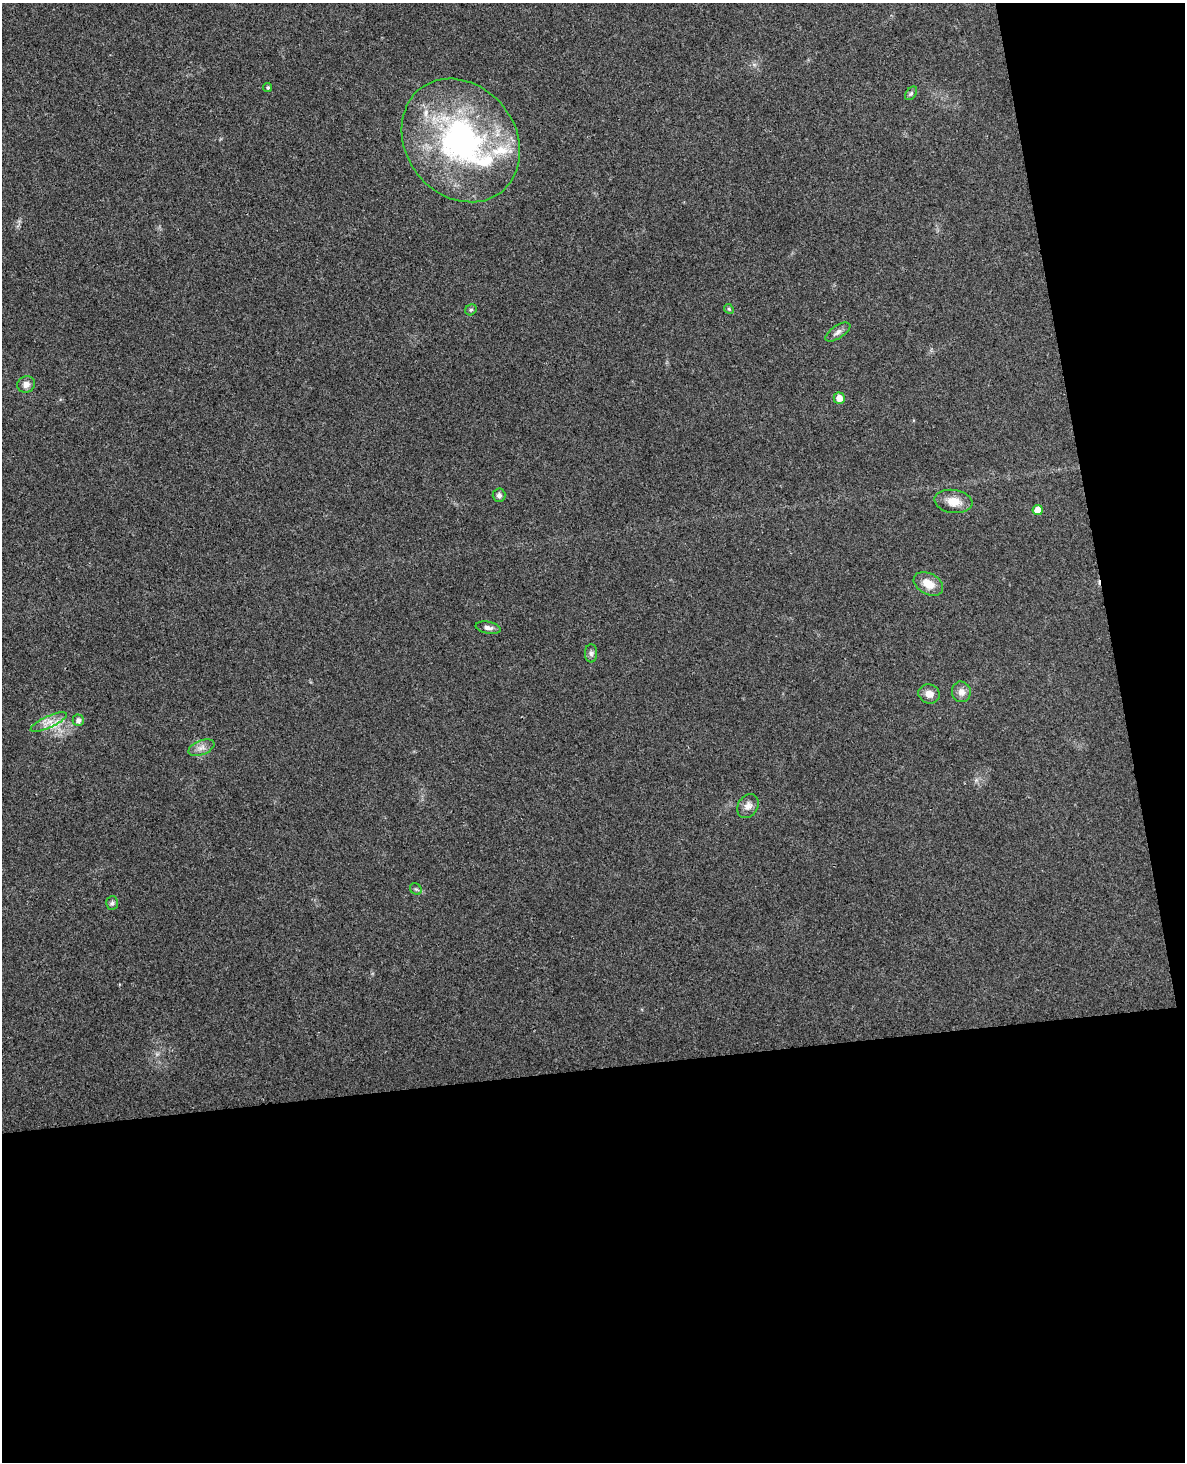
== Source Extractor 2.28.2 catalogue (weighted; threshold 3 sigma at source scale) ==
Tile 12 of 4 x 3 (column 4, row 3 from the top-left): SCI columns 3605-4787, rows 147-1606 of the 4844 x 4780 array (HDU 1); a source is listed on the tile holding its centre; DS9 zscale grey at full resolution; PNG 1187 x 1464 px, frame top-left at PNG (2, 3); each listed source drawn as its Kron ellipse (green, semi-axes under 4 px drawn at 4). Shown black and unused: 33% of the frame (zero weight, under 3 of 4 exposures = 6% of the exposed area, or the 3 px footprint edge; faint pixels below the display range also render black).
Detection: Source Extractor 2.28.2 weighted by HDU 2 'WHT'; one run over the whole footprint, this tile lists its part. Background 0.0217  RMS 0.0058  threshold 0.0262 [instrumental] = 3 sigma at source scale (4.5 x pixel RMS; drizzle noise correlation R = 1.50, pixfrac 1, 0.05/0.05 arcsec/px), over >= 5 px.
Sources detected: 25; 3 inside a brighter listed object's ellipse — not listed separately; the other 22 listed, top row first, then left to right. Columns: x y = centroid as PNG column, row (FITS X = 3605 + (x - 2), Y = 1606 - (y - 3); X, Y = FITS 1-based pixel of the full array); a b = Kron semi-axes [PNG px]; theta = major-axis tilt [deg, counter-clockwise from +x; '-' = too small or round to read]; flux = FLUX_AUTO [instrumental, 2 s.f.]
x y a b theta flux
268 88 4 4 - 0.93
911 93 8 5 53 1.2
461 140 66 55 -52 150
729 309 5 4 - 0.76
471 310 6 5 - 0.95
838 332 14 6 33 2.6
26 384 9 8 - 3.3
839 398 5 5 - 5.6
499 495 7 6 - 1.8
953 501 19 11 -7 7.8
1038 510 5 5 - 6.9
928 584 16 10 -29 7.8
488 628 13 6 -10 2.4
591 653 9 6 -89 1.7
961 692 10 9 - 3.6
929 694 11 9 -17 4.1
78 720 6 5 - 2.1
49 722 20 6 24 5.2
201 748 14 7 22 3.3
748 806 12 10 56 3.9
416 889 6 5 - 0.96
112 903 7 6 - 1.3